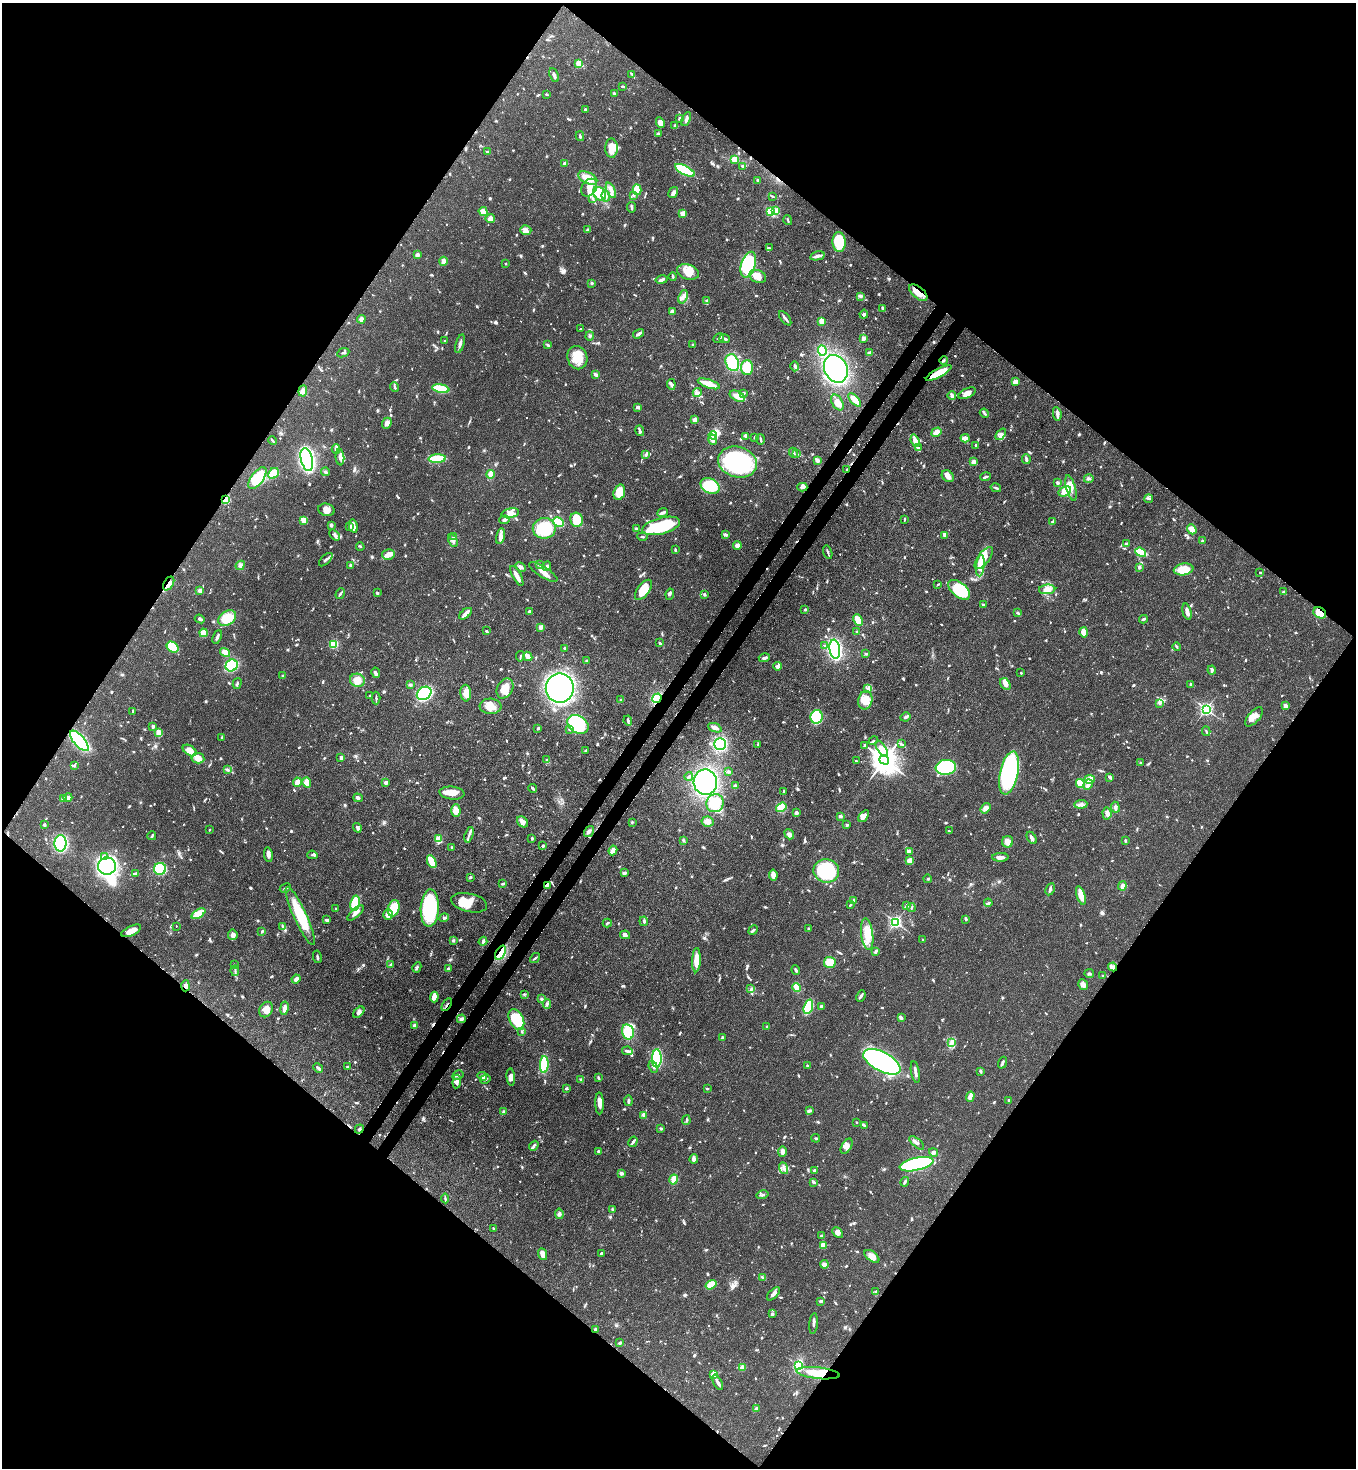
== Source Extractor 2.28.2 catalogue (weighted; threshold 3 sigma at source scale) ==
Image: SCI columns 364-5776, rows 60-5920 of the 6000 x 5978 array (HDU 1 of 3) = the unmasked area's bounding box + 8 px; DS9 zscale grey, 4 x 4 block average (1 PNG px = mean of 4 x 4 image px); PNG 1358 x 1470 px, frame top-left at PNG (2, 3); each listed source drawn as its Kron ellipse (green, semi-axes under 4 px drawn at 4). Shown black and unused: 51% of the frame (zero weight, under 3 of 4 exposures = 7% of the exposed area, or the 3 px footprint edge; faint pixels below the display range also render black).
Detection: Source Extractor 2.28.2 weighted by HDU 2 'WHT'. Background 0.0664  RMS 0.0036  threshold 0.0162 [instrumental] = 3 sigma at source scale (4.5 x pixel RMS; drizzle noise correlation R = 1.50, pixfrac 1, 0.05/0.05 arcsec/px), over >= 5 px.
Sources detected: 1250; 2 too faint to see at this stretch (4 x 4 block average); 9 inside a brighter object's white glare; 12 cosmic-ray / hot-pixel residue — neither listed nor drawn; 25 coinciding with a brighter row at this scale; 71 inside a brighter listed object's ellipse — not listed separately; of the other 1131, all 500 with FLUX_AUTO >= 2.48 (the completeness limit of this list) listed and drawn (631 fainter detections not listed), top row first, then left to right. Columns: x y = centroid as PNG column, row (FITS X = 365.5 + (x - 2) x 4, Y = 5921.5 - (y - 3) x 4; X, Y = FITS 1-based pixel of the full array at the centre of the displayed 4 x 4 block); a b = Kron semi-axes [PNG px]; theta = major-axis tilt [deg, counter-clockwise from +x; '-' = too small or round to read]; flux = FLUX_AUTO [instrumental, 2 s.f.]
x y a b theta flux
579 64 2 2 - 91
632 74 3 2 - 2.6
554 75 7 2 -66 8.6
623 86 3 2 - 3.8
614 93 3 2 - 3.8
546 94 2 2 - 4
585 109 2 2 - 4.3
679 119 4 2 - 2.8
686 119 7 3 65 5.9
660 123 5 4 - 15
675 126 4 2 - 4.9
658 134 4 3 - 3.2
580 136 5 2 - 3.9
611 148 9 6 90 38
488 152 4 2 - 3.1
734 159 4 3 - 19
564 163 3 2 - 3.8
742 166 3 2 - 3.4
685 170 11 4 -27 190
588 178 10 5 -27 34
758 180 3 2 - 4.2
589 188 9 7 55 20
611 190 8 3 -66 8.4
637 190 5 4 - 31
673 192 6 4 58 6.8
600 194 7 5 -52 41
633 195 3 3 - 4.1
606 196 5 2 - 5.2
772 196 3 2 - 2.7
593 199 3 2 - 3.1
632 207 5 2 - 4.4
770 211 2 2 - 140
776 211 2 2 - 100
483 212 5 3 - 18
682 213 2 2 - 64
490 219 4 4 - 9.3
788 220 5 2 - 3.1
587 229 4 2 - 2.6
526 230 6 4 -17 11
839 242 10 6 -86 74
769 248 2 2 - 3.3
417 255 2 2 - 16
817 256 7 3 13 8.8
443 261 4 4 - 9.3
505 264 2 2 - 3
748 265 13 7 72 200
688 272 11 7 -16 30
758 276 9 6 -23 17
673 277 4 2 - 3.3
661 280 6 3 12 5.6
592 283 3 2 - 2.5
918 293 11 5 -40 25
860 296 4 3 - 4.3
683 297 7 3 70 9.2
707 300 3 2 - 4.2
883 308 3 2 - 3.3
672 312 4 3 - 7.5
864 314 4 2 - 4.3
785 318 8 2 -52 6.7
361 319 4 2 - 9
821 321 4 3 - 22
581 329 3 2 - 3.1
639 334 6 2 34 8
590 336 4 2 - 2.8
719 338 6 2 30 3.1
725 339 5 2 - 7.3
863 339 3 3 - 8.6
445 341 2 2 - 10
460 344 9 2 74 7.5
693 344 3 2 - 2.5
547 345 4 2 - 4.4
822 351 5 4 - 67
343 353 6 2 24 4
870 353 4 3 - 9.2
577 358 12 10 -70 40
944 360 4 2 - 3.3
732 363 8 6 -69 84
795 366 5 2 - 3.2
747 367 7 6 - 64
836 369 14 11 -64 340
939 373 14 4 28 62
596 374 4 2 - 7.9
1015 382 3 3 - 16
671 384 5 3 - 4.7
709 384 11 3 -18 38
395 387 5 2 - 4.6
441 389 8 3 -11 95
303 391 5 3 - 5.3
697 392 4 3 - 5.2
744 393 4 3 - 4
967 393 9 5 26 16
737 396 8 5 -26 25
952 396 4 2 - 11
855 400 8 3 -47 40
837 403 8 5 -59 21
638 407 3 2 - 5.5
984 413 5 2 - 3.5
1057 414 6 4 -81 7.1
695 420 2 2 - 44
387 423 5 4 - 7.5
640 431 5 2 - 5
936 432 5 4 - 13
1001 434 6 4 52 7.9
713 435 4 3 - 59
745 436 4 3 - 4.3
755 437 4 2 - 2.9
965 438 4 3 - 15
760 439 5 2 - 4.8
713 440 5 2 - 15
273 441 4 2 - 2.8
915 441 6 3 -70 17
976 445 3 2 - 3.6
918 448 3 3 - 3.7
336 449 5 3 - 4.7
793 453 5 3 - 4
646 454 4 2 - 4.2
797 454 2 2 - 2.6
340 457 8 4 -84 13
307 459 12 6 -76 500
437 459 9 3 3 72
1026 459 5 2 - 5.1
817 460 4 3 - 7.9
737 462 20 15 -17 260
973 462 2 2 - 50
847 469 4 2 - 2.8
325 472 4 3 - 3.9
273 473 6 5 - 42
490 474 4 4 - 12
948 476 7 5 -41 11
985 477 5 2 - 4.9
257 478 12 6 53 82
1089 479 5 2 - 3.6
1057 483 3 2 - 5.2
710 486 10 7 -27 80
802 487 5 3 - 6.2
996 488 5 2 - 3.1
1071 488 13 4 -75 20
1065 491 6 4 33 28
619 492 8 5 73 37
1149 498 4 3 - 3.5
226 500 4 3 - 44
326 510 8 6 -16 13
510 513 9 5 13 14
663 513 5 2 - 7.8
904 519 3 2 - 3.1
304 520 2 2 - 80
504 520 5 3 - 5.6
577 520 7 6 - 58
558 522 6 4 -30 94
1053 522 4 3 - 2.9
331 525 2 2 - 11
350 526 3 3 - 4.8
353 526 7 2 -78 24
661 526 19 8 15 150
544 528 11 10 - 120
636 529 3 3 - 4.5
1192 529 5 4 - 21
725 534 3 2 - 5.8
335 535 6 3 -48 4.7
944 535 4 3 - 8.9
453 536 2 2 - 4.3
500 536 8 4 76 9.3
642 537 5 2 - 3.4
453 540 7 3 -61 6.9
1202 541 3 2 - 3.4
1127 544 2 2 - 11
360 546 4 2 - 2.6
737 546 4 3 - 8.3
675 550 3 2 - 2.9
828 552 7 2 -74 3.4
1141 552 6 3 -21 80
388 555 6 5 - 13
984 558 13 6 53 33
326 560 8 2 43 5.1
539 564 3 2 - 2.6
240 565 5 4 - 5.8
350 565 3 3 - 2.5
547 566 5 3 - 6.3
980 566 10 4 84 38
520 567 5 3 - 8.2
1139 567 3 2 - 3.9
1183 569 10 6 9 46
543 572 16 5 -32 20
1260 572 2 2 - 2.5
517 576 11 2 -61 24
169 583 7 5 58 12
938 584 2 2 - 3.4
1047 589 8 5 5 16
200 590 4 3 - 7.5
643 590 12 6 53 43
959 590 13 7 -40 120
1283 592 2 2 - 4.3
340 593 5 2 - 4.6
377 593 3 2 - 4.9
670 594 6 3 79 4
704 594 3 2 - 2.5
983 605 2 2 - 3.1
805 609 2 2 - 3.7
530 612 4 2 - 6.9
1187 612 8 2 -76 16
1018 613 4 2 - 3.5
1320 613 7 5 -32 42
466 614 7 4 39 11
227 618 9 7 33 45
200 619 5 3 - 5.7
1143 619 4 2 - 4.5
858 620 6 3 -65 35
541 627 2 2 - 41
486 631 3 2 - 4.9
857 631 2 2 - 3
1084 632 5 3 - 29
204 633 4 3 - 31
217 637 7 2 67 5.9
660 643 3 2 - 3.5
333 644 4 4 - 38
825 646 4 2 - 2.7
173 647 6 5 - 60
1177 647 4 2 - 2.9
565 648 2 2 - 4.7
835 649 9 5 -82 360
225 653 5 4 - 20
866 654 4 2 - 4.2
520 656 5 2 - 2.9
528 656 5 3 - 15
764 658 6 2 14 6.7
586 661 3 2 - 2.9
232 665 6 5 - 110
778 666 4 3 - 10
1212 670 4 2 - 6.4
376 673 5 3 - 5.1
1021 673 2 2 - 3
283 676 3 3 - 2.7
357 680 7 6 - 19
237 683 5 2 - 3.6
1005 684 6 4 -58 12
1190 684 3 2 - 3.9
410 685 3 3 - 3.2
505 688 10 7 61 33
560 688 14 14 - 970
867 689 3 2 - 3.3
424 693 8 6 35 300
466 693 8 5 -85 20
370 696 2 2 - 3
376 698 6 2 -88 3.3
657 698 5 3 - 76
621 700 3 2 - 3.2
865 700 9 7 78 30
1160 703 3 3 - 4.1
491 706 11 7 -4 28
1286 706 3 3 - 8.7
1206 709 2 2 - 550
133 711 4 2 - 4.8
817 717 7 6 - 130
905 717 5 2 - 8.7
1254 717 12 5 47 15
628 721 5 2 - 5
578 724 11 8 -32 190
153 727 3 2 - 7
538 728 3 2 - 4.6
715 728 7 3 -21 13
569 730 3 3 - 2.6
1206 731 5 2 - 2.6
159 733 3 3 - 24
222 737 3 2 - 2.6
79 741 13 5 -48 240
873 741 5 2 - 2.8
720 744 6 6 - 170
758 744 3 2 - 2.6
901 744 4 2 - 2.7
865 745 3 2 - 3.2
882 749 9 4 -57 17
190 750 7 5 -34 24
586 750 3 2 - 3
198 758 6 5 - 22
341 758 3 2 - 8.1
547 760 4 2 - 3.5
884 760 5 4 - 3600
856 761 2 2 - 3.8
1141 763 3 3 - 4
75 765 4 3 - 2.6
946 767 10 7 7 200
227 770 3 3 - 3.2
728 771 4 3 - 3.3
1009 773 22 9 78 410
689 776 4 2 - 3.8
1110 777 4 2 - 7.8
1090 779 5 4 - 19
297 782 4 3 - 33
307 782 5 4 - 18
386 782 2 2 - 26
705 782 13 11 -83 260
1080 783 5 3 - 54
1088 785 5 3 - 12
735 786 4 3 - 3.7
533 788 4 2 - 4.2
784 792 3 2 - 3.5
452 793 12 6 -6 25
68 797 4 3 - 8
358 798 5 3 - 5.1
63 799 3 2 - 2.9
715 803 9 8 - 76
1081 804 6 3 4 7.1
781 807 5 4 - 44
1115 807 5 3 - 5.9
985 808 6 4 54 11
456 810 6 4 -89 21
796 813 3 2 - 7.7
1107 813 6 4 -85 8.8
840 816 3 3 - 4.1
864 816 7 3 52 16
522 822 6 4 -43 11
632 822 3 2 - 2.7
707 822 6 5 - 14
44 825 3 2 - 3.8
847 825 3 2 - 3.3
357 828 5 4 - 4.8
209 830 2 2 - 2.6
589 831 6 3 56 7.1
949 831 3 2 - 3.1
789 834 5 4 - 8.6
469 835 8 2 73 7.3
152 836 4 2 - 3.7
532 838 4 2 - 2.6
1032 838 7 2 -58 10
438 839 2 2 - 95
683 840 3 3 - 3.2
1125 840 3 2 - 3.4
1008 842 6 5 - 14
60 843 8 6 89 210
543 846 3 3 - 3.1
452 847 2 2 - 5.2
613 850 5 4 - 13
909 851 4 3 - 9.7
268 855 7 3 -81 10
312 855 5 2 - 3.8
104 856 4 3 - 7.8
1000 857 8 3 0 12
910 860 4 3 - 19
432 862 7 4 -66 47
107 866 9 8 - 410
160 869 6 6 - 130
826 871 13 11 -10 180
624 873 4 3 - 6.2
135 874 4 3 - 3.2
773 875 5 3 - 17
470 877 4 2 - 2.6
928 879 4 3 - 3
503 884 3 2 - 4.8
547 885 3 3 - 3
1122 886 5 3 - 11
285 888 6 2 27 3.5
1050 889 6 2 61 5
1081 896 9 3 -72 35
853 901 3 3 - 7.8
355 903 8 4 77 68
469 903 18 9 -12 47
988 903 4 3 - 4.1
850 905 3 2 - 2.8
907 905 2 2 - 8.7
394 908 8 5 74 52
430 908 19 9 88 230
911 908 4 2 - 3.1
336 909 2 2 - 2.9
356 913 10 3 43 14
198 914 8 3 33 50
388 915 5 5 - 15
300 916 32 6 -65 94
444 918 5 3 - 4.4
966 919 3 2 - 2.9
327 920 4 2 - 3.7
644 921 5 2 - 4.5
896 922 2 2 - 550
607 923 4 2 - 3.3
176 926 2 2 - 2.5
283 926 4 3 - 3.7
808 929 2 2 - 3.3
753 930 5 3 - 4.4
131 931 10 5 25 18
262 931 3 2 - 2.9
867 934 16 6 -82 39
233 935 5 5 - 9.3
625 935 5 3 - 5.9
923 940 2 2 - 4
453 941 4 3 - 3.3
483 941 4 2 - 6.4
876 951 3 2 - 5.5
501 953 8 4 60 43
317 957 6 2 -80 4.3
535 958 5 2 - 3.5
696 960 12 4 88 30
830 962 6 5 - 31
391 964 4 2 - 3
234 965 3 2 - 2.8
417 967 5 3 - 3.9
1113 967 4 3 - 6.4
448 969 4 3 - 3.1
796 970 4 2 - 5
235 971 5 2 - 3.5
1089 973 5 2 - 3.2
1103 976 2 2 - 9.8
296 979 5 3 - 8.4
1083 985 5 4 - 10
186 986 5 4 - 7.4
797 987 4 3 - 27
751 989 4 2 - 3.2
524 994 3 2 - 2.5
861 996 6 3 66 4.6
434 997 5 4 - 11
541 999 3 3 - 2.8
547 1004 5 2 - 4.2
447 1005 7 2 57 2.6
808 1007 7 4 71 81
821 1007 2 2 - 19
284 1008 7 3 81 12
266 1010 8 6 57 21
359 1012 7 3 46 5.7
901 1018 3 3 - 3.4
461 1019 4 3 - 6.7
516 1020 11 7 -64 130
415 1025 4 3 - 13
767 1027 4 2 - 2.7
522 1032 3 2 - 2.6
628 1032 8 5 -77 65
722 1038 4 2 - 3.4
952 1043 4 2 - 4.2
627 1051 5 3 - 4.8
657 1058 9 5 89 250
882 1062 20 9 -28 530
1002 1063 6 2 69 6.3
544 1064 8 4 87 94
808 1066 3 2 - 3.2
347 1067 2 2 - 2.7
653 1067 6 2 -70 6.2
318 1068 5 2 - 5.9
980 1071 3 2 - 4.5
915 1072 11 2 -80 12
458 1075 6 2 30 4
482 1076 5 4 - 5.5
511 1077 9 3 -83 10
598 1078 4 2 - 2.5
485 1079 5 2 - 5.7
581 1080 3 3 - 3
457 1081 7 3 84 8.7
566 1089 4 2 - 2.8
707 1089 3 2 - 2.8
970 1097 5 3 - 13
1009 1100 2 2 - 3
628 1101 5 3 - 3.9
600 1103 11 4 -88 14
503 1111 3 3 - 3.3
809 1111 4 2 - 7.3
644 1116 4 3 - 6.8
686 1120 5 2 - 3.1
856 1122 2 2 - 2.9
864 1125 3 2 - 2.7
661 1128 3 2 - 2.6
359 1129 5 3 - 3.5
816 1138 4 2 - 3.4
633 1142 5 2 - 5.9
917 1143 9 3 -39 8.6
534 1146 5 3 - 4.8
847 1146 8 5 58 11
599 1151 3 2 - 5.1
782 1152 5 3 - 8.6
933 1152 4 4 - 5.4
694 1159 5 4 - 7.9
916 1164 17 6 13 440
784 1168 6 3 -71 6
815 1171 4 3 - 7.6
621 1173 4 3 - 5.3
674 1179 5 3 - 39
813 1182 3 3 - 4.2
905 1182 5 2 - 4.8
763 1195 6 2 15 4.1
445 1198 5 2 - 3.2
612 1209 3 2 - 3.6
559 1214 5 3 - 4.9
494 1228 3 2 - 2.7
838 1233 6 4 -48 11
821 1235 4 2 - 2.6
823 1245 2 2 - 31
601 1253 2 2 - 3.9
543 1254 6 4 -69 14
872 1256 8 5 -37 13
824 1264 4 3 - 11
763 1277 4 2 - 2.6
711 1285 6 3 33 35
876 1291 3 2 - 3.1
773 1294 8 3 45 10
821 1301 3 3 - 3.4
772 1314 3 2 - 4.3
814 1324 10 2 85 7
595 1330 3 2 - 4.3
620 1343 3 2 - 6.1
798 1366 3 2 - 150
742 1368 4 3 - 9
818 1373 21 5 -6 79
714 1375 3 3 - 22
718 1382 8 2 -62 12
756 1408 3 3 - 3.8
Overlapping masked pixels (flux is a lower limit): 15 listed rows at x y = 918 293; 939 373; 847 469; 226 500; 169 583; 1320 613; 657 698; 79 741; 547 885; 501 953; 1113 967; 186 986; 447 1005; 595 1330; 818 1373
Diffuse or blended objects may show on this block-average render without a row.